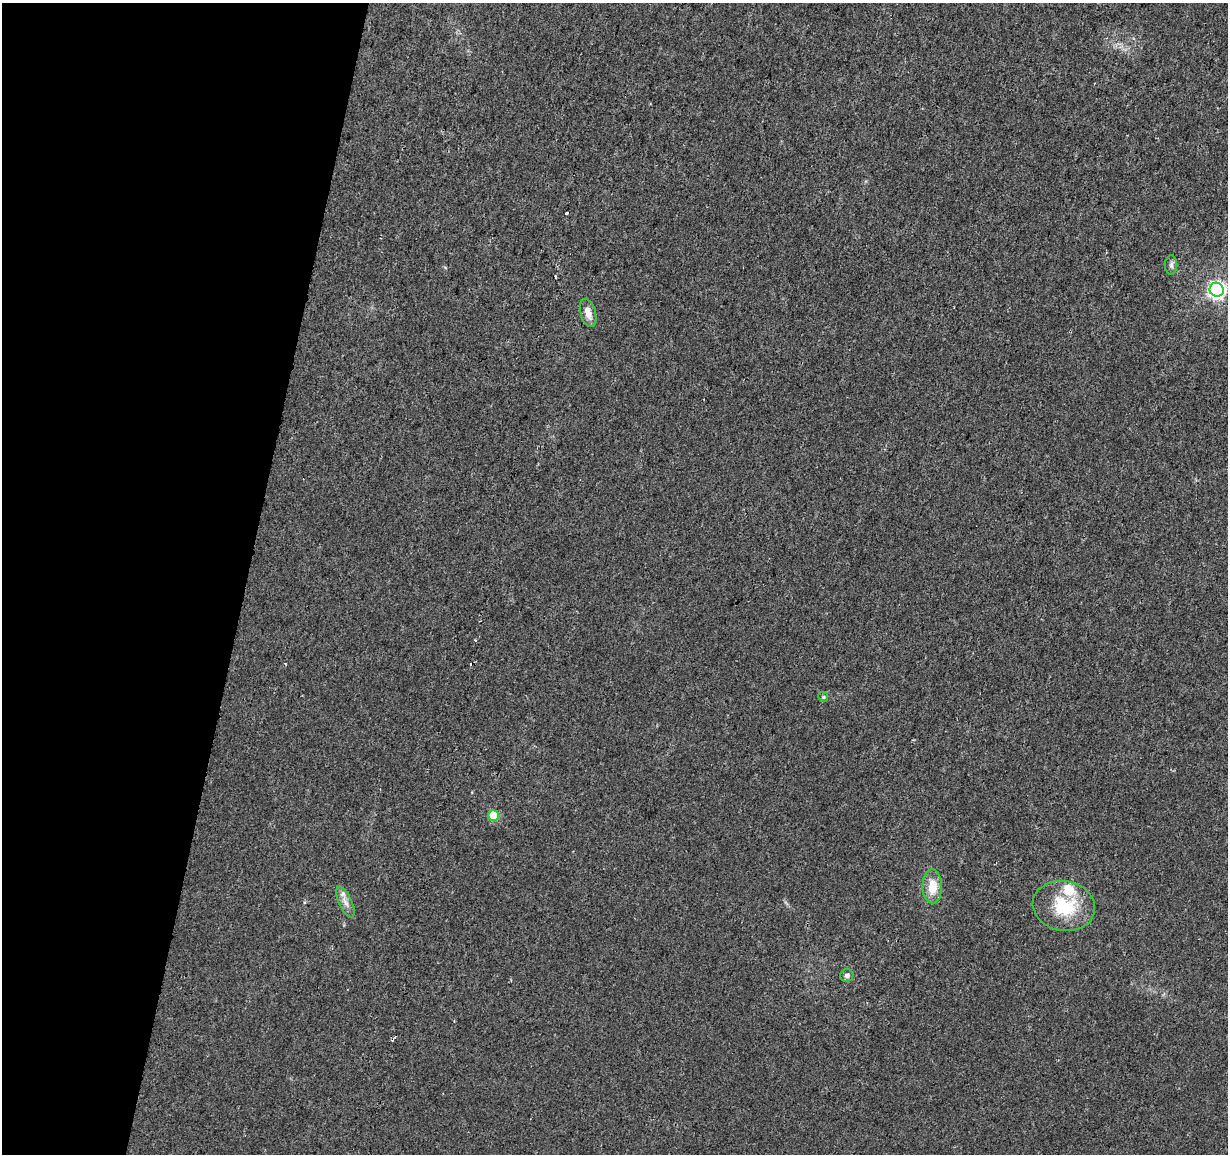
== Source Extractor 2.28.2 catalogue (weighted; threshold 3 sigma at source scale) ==
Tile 9 of 4 x 4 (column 1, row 3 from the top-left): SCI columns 1-1226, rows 1377-2528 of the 4913 x 5118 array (HDU 1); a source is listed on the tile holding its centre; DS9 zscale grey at full resolution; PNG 1230 x 1156 px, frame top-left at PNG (2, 3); each listed source drawn as its Kron ellipse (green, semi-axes under 4 px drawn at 4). Shown black and unused: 20% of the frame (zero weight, under 2 of 3 exposures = <1% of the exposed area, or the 3 px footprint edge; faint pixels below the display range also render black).
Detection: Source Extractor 2.28.2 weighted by HDU 2 'WHT'; one run over the whole footprint, this tile lists its part. Background 0.00516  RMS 0.0036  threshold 0.016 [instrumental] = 3 sigma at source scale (4.5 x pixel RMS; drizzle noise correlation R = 1.50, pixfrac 1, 0.0396/0.0396 arcsec/px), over >= 5 px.
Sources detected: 14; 3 cosmic-ray / hot-pixel residue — neither listed nor drawn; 2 inside a brighter listed object's ellipse — not listed separately; the other 9 listed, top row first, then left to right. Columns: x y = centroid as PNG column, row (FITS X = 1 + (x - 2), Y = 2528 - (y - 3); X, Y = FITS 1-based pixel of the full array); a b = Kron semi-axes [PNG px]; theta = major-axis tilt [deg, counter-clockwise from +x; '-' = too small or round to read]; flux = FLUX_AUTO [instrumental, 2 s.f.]
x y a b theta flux
1171 265 10 6 -90 1.2
1217 290 7 7 - 150
588 313 14 7 -73 3.3
823 697 5 4 - 0.47
493 816 5 5 - 15
932 886 17 10 -89 7.2
345 902 17 6 -65 2.4
1064 906 31 25 -10 19
847 976 7 6 - 1.3